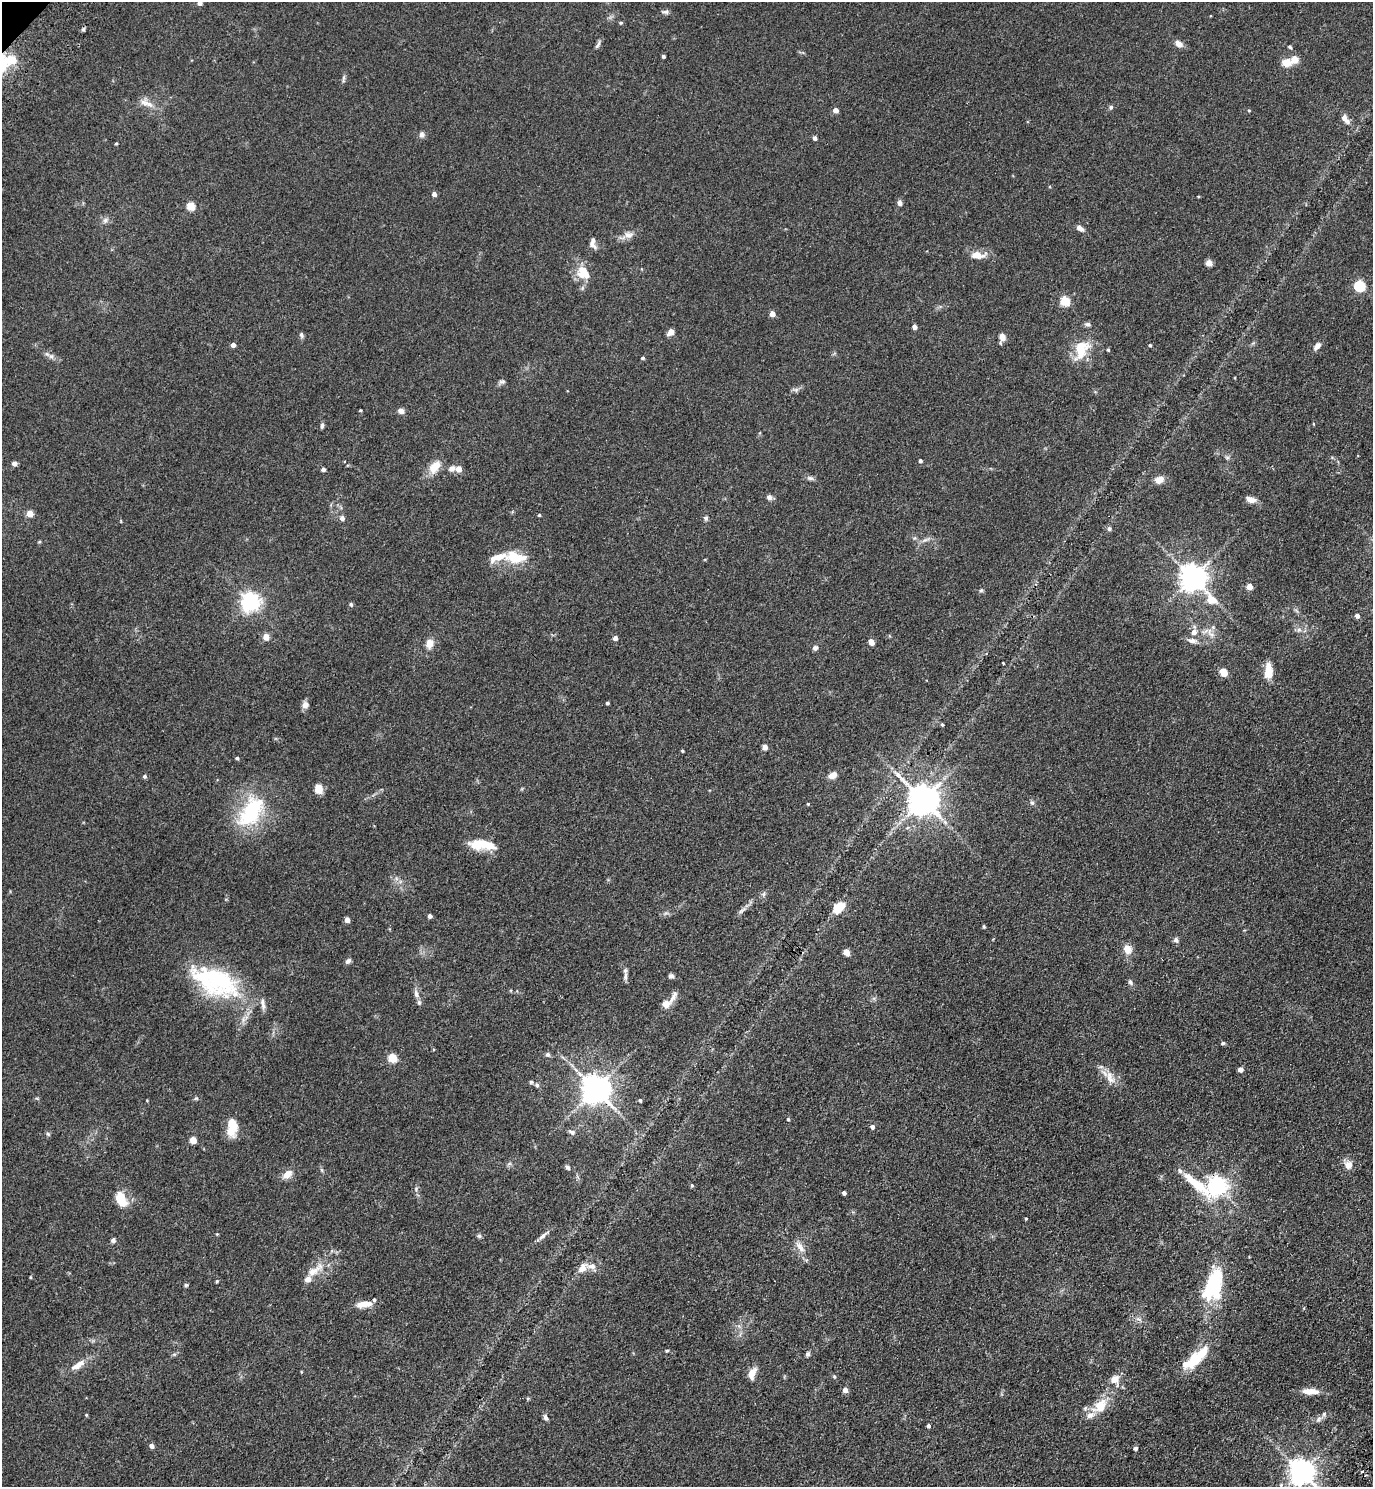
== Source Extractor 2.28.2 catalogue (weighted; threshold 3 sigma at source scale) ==
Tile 6 of 4 x 4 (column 2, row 2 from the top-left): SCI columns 1621-2991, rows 3061-4545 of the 6122 x 6121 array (HDU 1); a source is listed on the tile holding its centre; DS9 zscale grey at full resolution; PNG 1375 x 1489 px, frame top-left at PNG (2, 2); no overlay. Shown black and unused: <1% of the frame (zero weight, under 3 of 4 exposures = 6% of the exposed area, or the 3 px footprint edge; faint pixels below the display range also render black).
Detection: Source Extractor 2.28.2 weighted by HDU 2 'WHT'; one run over the whole footprint, this tile lists its part. Background 0.0746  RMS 0.0066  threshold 0.0298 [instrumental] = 3 sigma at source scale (4.5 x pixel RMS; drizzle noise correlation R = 1.50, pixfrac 1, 0.05/0.05 arcsec/px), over >= 5 px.
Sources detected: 191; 3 inside a brighter object's white glare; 1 cosmic-ray / hot-pixel residue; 1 long thin detection or spike segment (spike, bleed or trail) — not listed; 16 inside a brighter listed object's ellipse — not listed separately; the other 170 listed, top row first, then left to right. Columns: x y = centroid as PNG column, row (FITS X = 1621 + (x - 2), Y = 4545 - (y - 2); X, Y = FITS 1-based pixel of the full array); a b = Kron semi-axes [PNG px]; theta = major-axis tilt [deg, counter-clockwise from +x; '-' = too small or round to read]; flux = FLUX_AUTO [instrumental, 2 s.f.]
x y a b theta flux
200 3 4 4 - 2.9
665 12 10 5 -10 1.6
621 23 4 4 - 0.7
83 29 6 4 30 1
598 44 13 4 62 1.7
1179 44 7 6 - 5.4
1290 47 5 4 - 0.83
663 56 3 3 - 1.1
10 60 18 14 4 15
1287 62 10 8 4 7.1
344 77 6 4 72 1.2
146 103 23 7 -21 5.5
1111 107 6 5 - 1.2
836 110 4 4 - 5.3
1249 110 4 4 - 0.59
1345 118 14 7 -54 4
422 135 8 7 - 2
815 138 4 4 - 2.1
116 143 4 3 - 0.78
434 194 4 4 - 2.8
1198 196 4 3 - 0.54
900 203 8 5 -82 2
191 206 5 5 - 23
105 220 7 7 - 2.1
1080 228 9 5 -34 3.4
628 235 12 9 -3 4
592 244 14 7 -39 2.8
977 255 17 8 -3 8
1209 263 7 6 - 3.5
583 273 20 17 -44 11
1360 286 5 5 - 59
1065 301 5 5 - 33
772 314 4 4 - 7.6
914 327 4 4 - 3.3
671 332 6 5 - 5
301 335 7 5 -73 1.6
1002 337 9 7 -71 4.2
233 345 4 4 - 3.3
1150 345 3 3 - 0.99
1317 346 9 6 50 3.3
1081 350 28 16 66 18
1108 350 4 4 - 0.8
51 356 7 6 - 1.8
643 358 4 4 - 1
502 382 10 5 11 1.5
796 390 7 5 45 1.5
360 410 3 2 - 0.67
401 411 7 6 - 3.1
322 425 6 4 83 1.5
1227 457 7 4 -18 1.1
920 461 4 4 - 1.5
14 463 4 4 - 3.8
435 467 18 11 49 8.8
452 468 8 7 - 2.8
323 469 4 4 - 2.3
459 469 5 5 - 6.2
810 478 9 5 -10 1.8
1159 480 10 8 20 5.3
769 497 7 7 - 2.1
1250 500 13 7 -17 3.9
30 514 4 4 - 10
539 515 3 3 - 0.86
342 518 5 5 - 2.6
706 518 6 5 - 1.3
1109 529 5 5 - 1.7
39 542 5 3 - 0.63
515 557 28 14 -9 18
1193 577 11 8 -50 750
1250 587 4 4 - 8.3
981 590 5 5 - 0.94
250 602 7 6 - 320
351 604 6 4 -51 1
1357 616 5 4 - 2.5
1299 630 7 6 - 1.8
1194 632 6 6 - 3.6
1212 634 10 6 -31 3
266 637 4 4 - 9.1
615 638 4 4 - 3
1192 641 11 7 -5 3.3
871 642 5 4 - 7.6
429 643 11 9 72 5.5
815 648 7 6 - 1.8
1003 663 2 2 - 0.47
1269 671 18 8 90 10
1224 672 9 7 -49 6
607 703 3 3 - 1.3
305 705 8 7 - 3.4
942 725 4 3 - 0.76
765 747 6 5 - 3
682 751 3 3 - 0.76
237 758 4 3 - 1.2
833 775 8 6 26 5.7
145 776 5 5 - 1.4
319 789 8 7 - 8.1
923 800 9 8 - 1100
1032 803 7 5 -68 1.3
808 804 4 4 - 0.57
253 806 62 22 51 41
907 828 6 3 20 0.86
482 844 14 12 -3 9.7
764 894 7 4 88 1.2
838 908 13 9 35 12
742 911 13 4 35 2.2
430 916 4 4 - 2.2
347 920 4 4 - 6.1
984 927 5 3 - 0.69
1176 940 6 6 - 2.1
1127 949 11 8 -47 6.3
846 952 5 4 - 10
348 961 7 5 41 1.9
625 976 12 5 85 2.3
671 976 6 5 - 1.7
215 981 65 31 -24 74
1130 982 8 5 -67 1.5
416 994 12 6 -72 2.8
673 997 21 6 62 3.9
666 1004 9 8 - 4.6
1223 1043 6 5 - 0.99
547 1054 7 5 -42 1.5
393 1058 5 5 - 28
1240 1069 4 4 - 3.5
1110 1078 19 9 -67 6.8
531 1082 5 5 - 0.95
537 1085 6 6 - 1.3
595 1089 8 8 - 980
640 1100 4 3 - 0.99
788 1119 4 4 - 0.83
232 1124 18 9 -77 13
872 1127 5 4 - 1.9
572 1132 9 5 -29 1.8
48 1134 6 4 -44 0.95
193 1140 4 4 - 12
1348 1165 10 10 - 4.7
567 1167 7 4 -38 1.5
287 1174 14 9 43 5.2
1196 1184 55 11 -39 26
692 1185 5 4 - 0.88
1217 1186 7 6 - 310
416 1189 6 5 - 1.2
844 1193 4 4 - 2.1
122 1196 20 10 -36 7.7
1026 1218 4 3 - 0.6
479 1236 6 5 - 1.1
542 1236 14 5 45 2.8
113 1240 6 5 - 1.7
800 1247 16 7 -55 5
582 1268 17 9 52 5.1
315 1270 28 10 36 9.9
30 1277 4 3 - 0.53
217 1281 4 4 - 0.76
186 1285 5 4 - 1
1214 1285 36 18 78 45
364 1304 20 7 7 7.4
667 1351 4 4 - 0.77
808 1354 6 6 - 1.3
1195 1359 34 11 41 23
78 1365 22 8 34 7.3
752 1373 14 8 69 5.9
834 1377 5 4 - 0.86
1115 1379 10 9 - 6.6
845 1390 4 4 - 4.3
1310 1391 20 7 -2 7.5
1100 1406 23 14 46 14
86 1415 4 3 - 0.66
546 1418 8 5 -58 1.7
1319 1419 9 5 59 1.9
928 1426 4 4 - 1.8
152 1446 4 4 - 3.3
1135 1448 5 5 - 1.3
1301 1471 8 7 - 670
Overlapping masked pixels (flux is a lower limit): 2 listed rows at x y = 1196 1184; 1217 1186
Isophote crosses this tile's border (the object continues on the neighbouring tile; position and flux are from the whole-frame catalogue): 2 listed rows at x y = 200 3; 1301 1471